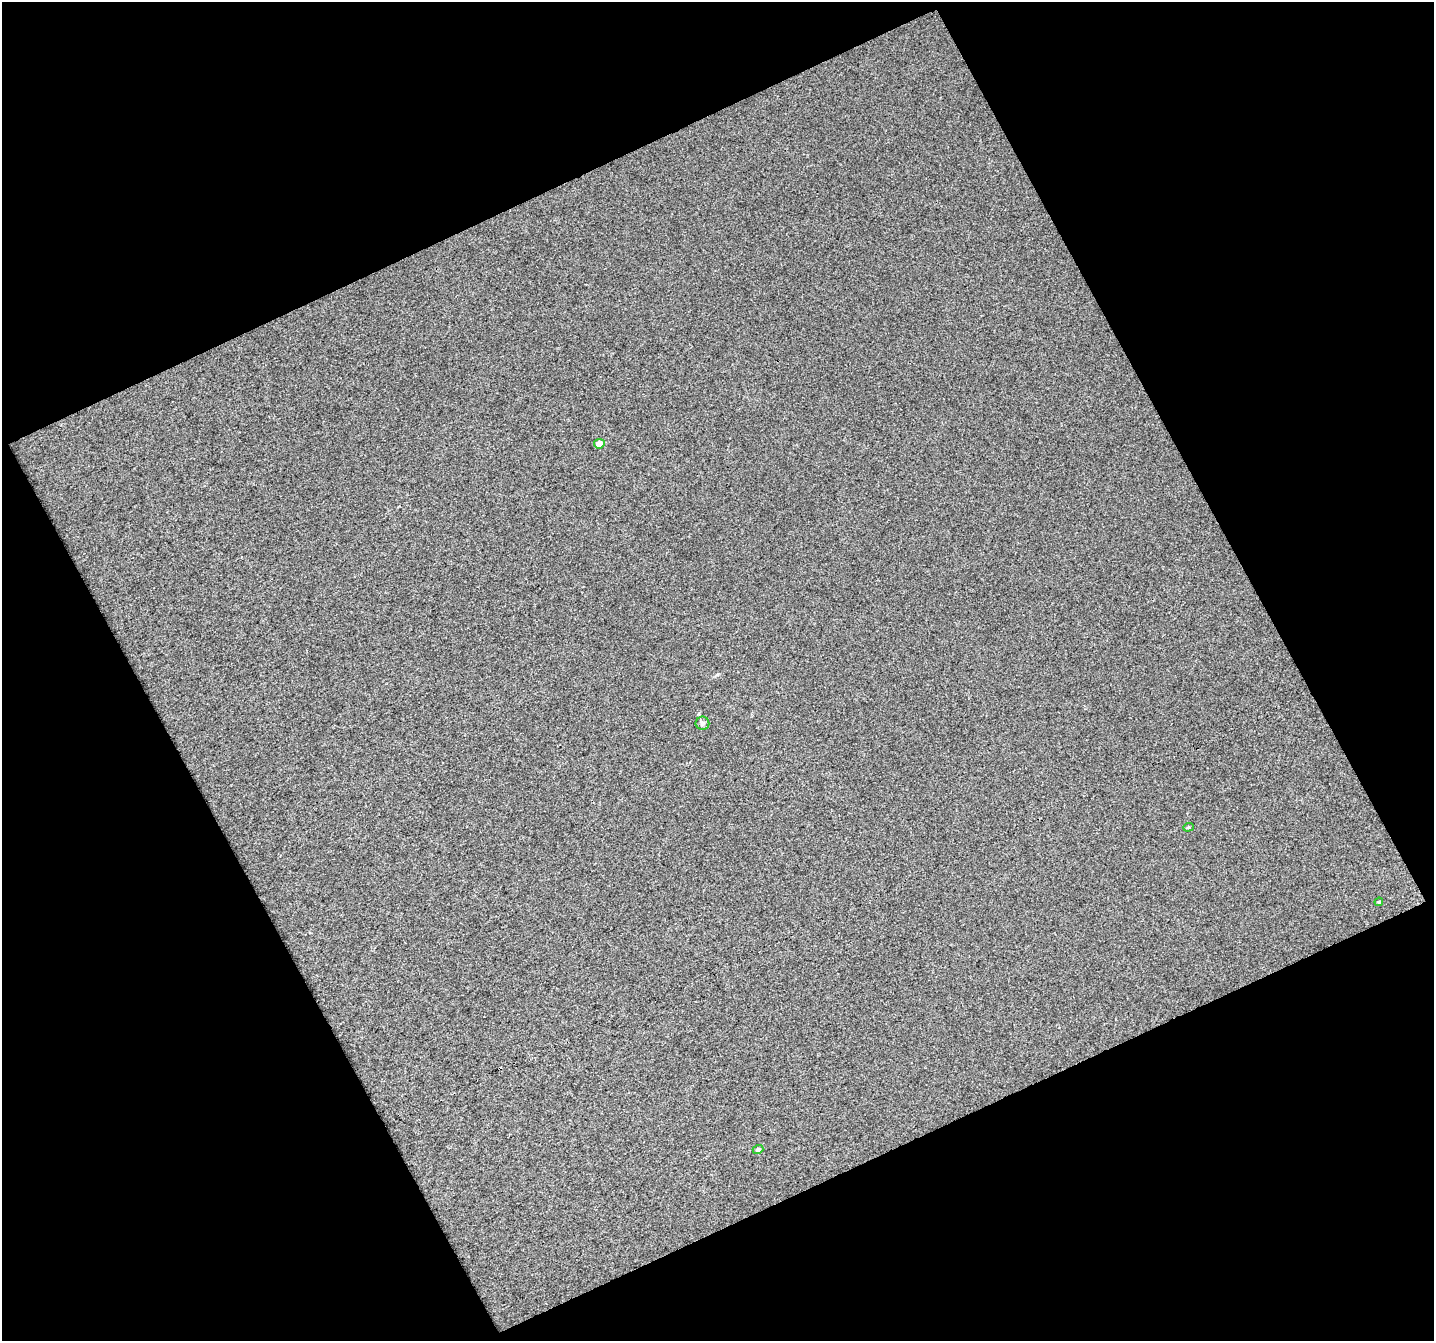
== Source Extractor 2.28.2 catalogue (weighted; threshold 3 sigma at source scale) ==
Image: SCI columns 1-1432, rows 36-1374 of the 1432 x 1406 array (HDU 1 of 3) = the unmasked area's bounding box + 8 px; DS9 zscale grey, full resolution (1 PNG px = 1 image px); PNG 1436 x 1343 px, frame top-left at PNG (2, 2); each listed source drawn as its Kron ellipse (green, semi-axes under 4 px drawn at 4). Shown black and unused: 46% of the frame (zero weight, under 3 of 4 exposures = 1% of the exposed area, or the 3 px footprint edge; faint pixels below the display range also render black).
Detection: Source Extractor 2.28.2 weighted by HDU 2 'WHT'. Background 0.0339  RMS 0.011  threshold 0.0499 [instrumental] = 3 sigma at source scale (4.5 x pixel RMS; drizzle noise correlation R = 1.50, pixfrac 1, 0.0396/0.0396 arcsec/px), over >= 5 px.
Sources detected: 5; all 5 listed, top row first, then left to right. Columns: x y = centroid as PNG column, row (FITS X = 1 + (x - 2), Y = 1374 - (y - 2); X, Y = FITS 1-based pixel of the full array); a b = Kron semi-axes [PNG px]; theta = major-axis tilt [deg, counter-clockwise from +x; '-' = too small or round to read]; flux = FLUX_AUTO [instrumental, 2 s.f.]
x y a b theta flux
599 444 5 5 - 11
702 723 7 6 - 2.8
1188 827 5 4 - 1.4
1379 902 4 4 - 1.3
758 1149 5 4 - 3.2